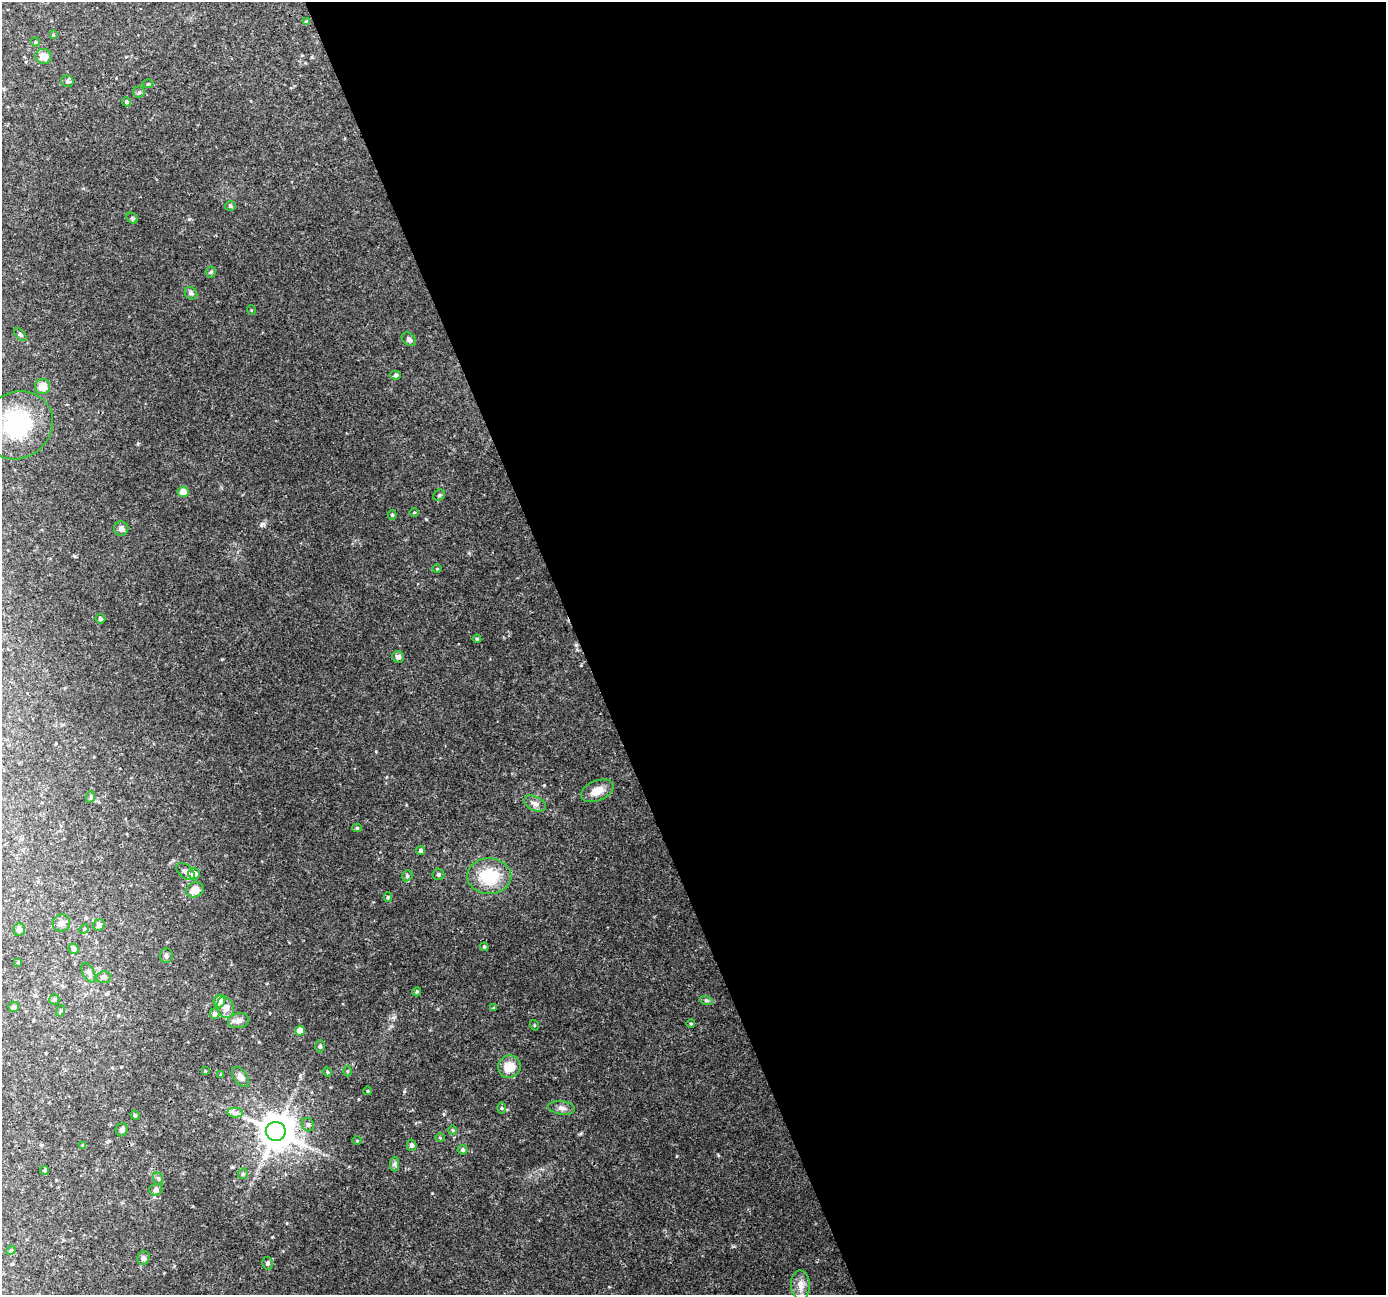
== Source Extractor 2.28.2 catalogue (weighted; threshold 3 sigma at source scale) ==
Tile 8 of 4 x 4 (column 4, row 2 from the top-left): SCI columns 4154-5537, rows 2720-4012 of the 5537 x 5383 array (HDU 1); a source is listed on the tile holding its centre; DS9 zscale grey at full resolution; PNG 1388 x 1297 px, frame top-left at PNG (2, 2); each listed source drawn as its Kron ellipse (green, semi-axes under 4 px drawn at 4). Shown black and unused: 58% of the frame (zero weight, under 3 of 4 exposures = <1% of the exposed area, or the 3 px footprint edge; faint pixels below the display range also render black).
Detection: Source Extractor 2.28.2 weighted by HDU 2 'WHT'; one run over the whole footprint, this tile lists its part. Background 0.0384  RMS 0.0037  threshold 0.0165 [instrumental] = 3 sigma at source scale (4.5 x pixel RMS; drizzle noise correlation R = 1.50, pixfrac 1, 0.0396/0.0396 arcsec/px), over >= 5 px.
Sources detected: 93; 1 inside a brighter listed object's ellipse — not listed separately; the other 92 listed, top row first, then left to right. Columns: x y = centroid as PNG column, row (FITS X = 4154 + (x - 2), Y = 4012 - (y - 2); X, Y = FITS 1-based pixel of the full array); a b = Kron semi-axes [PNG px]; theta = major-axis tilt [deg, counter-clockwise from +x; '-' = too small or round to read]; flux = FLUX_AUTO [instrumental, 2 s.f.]
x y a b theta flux
307 22 4 3 - 1.2
53 35 4 3 - 0.33
35 42 4 4 - 0.39
43 56 8 7 - 3.2
67 81 6 5 - 0.76
148 84 5 3 - 0.39
139 92 6 5 - 0.69
127 102 4 4 - 0.7
230 206 5 4 - 0.63
132 218 6 4 -45 0.54
211 272 5 5 - 0.52
191 293 7 5 -41 0.81
251 310 5 3 - 0.3
20 335 8 4 -46 0.59
409 339 8 6 -41 0.93
396 375 5 4 - 0.64
43 386 7 7 - 4.5
17 425 37 33 37 26
183 492 5 5 - 3.7
439 495 6 5 - 0.57
414 512 5 3 - 0.34
392 515 5 4 - 0.53
121 529 7 7 - 1.5
437 569 4 4 - 0.35
100 619 5 4 - 0.74
477 639 4 4 - 0.36
398 657 6 6 - 1.1
597 791 17 10 22 4.2
91 797 6 4 72 0.43
535 803 12 7 -25 1.8
357 828 4 4 - 0.55
421 850 4 4 - 0.95
185 871 11 6 -40 1.3
194 874 6 5 - 3.1
438 874 6 6 - 0.67
407 876 6 4 47 0.59
489 876 22 18 -3 14
195 890 9 7 20 4.7
388 897 4 4 - 0.46
61 923 9 8 - 1.5
99 925 6 5 - 1.4
84 929 5 4 - 0.4
19 930 6 5 - 1.2
484 947 4 4 - 0.4
74 949 5 5 - 0.9
166 956 7 6 - 0.93
18 962 4 2 - 0.28
89 973 10 5 -63 1.3
104 977 7 6 - 1.1
417 992 4 3 - 0.4
54 999 5 5 - 0.71
706 1000 6 4 -19 0.55
219 1001 6 5 - 3.6
14 1007 5 5 - 1.1
225 1007 11 8 -69 2.5
494 1008 4 4 - 0.33
60 1011 5 3 - 0.41
214 1014 5 5 - 1.2
239 1021 11 7 8 1.8
691 1023 4 3 - 0.33
534 1025 5 3 - 0.3
300 1031 5 5 - 3.9
320 1046 6 5 - 0.61
509 1067 11 11 - 6.2
205 1071 4 3 - 0.27
347 1071 5 3 - 0.38
327 1072 5 4 - 0.45
221 1075 3 3 - 0.59
240 1077 11 6 -53 1.8
368 1091 4 3 - 0.27
502 1108 6 4 -90 0.44
562 1108 13 7 -9 1.7
235 1113 7 5 1 1.1
135 1115 5 4 - 0.44
308 1125 7 5 -58 0.91
122 1130 6 6 - 1
453 1130 5 3 - 0.38
276 1131 10 9 - 930
440 1138 5 3 - 0.32
357 1140 5 3 - 0.29
83 1145 4 3 - 0.39
411 1145 5 5 - 1.1
462 1150 5 5 - 0.79
395 1164 7 4 89 0.77
45 1170 4 4 - 0.5
243 1174 5 4 - 0.58
158 1179 6 5 - 0.56
156 1190 6 6 - 1.1
11 1250 5 4 - 0.4
143 1258 7 6 - 1
267 1263 6 5 - 0.86
800 1285 14 9 -87 3.3
Overlapping masked pixels (flux is a lower limit): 1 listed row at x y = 276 1131
Unlisted compact peaks at least as high as the median listed source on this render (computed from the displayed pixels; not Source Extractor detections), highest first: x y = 261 525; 581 1133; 677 1156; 432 1193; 404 1091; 138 443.